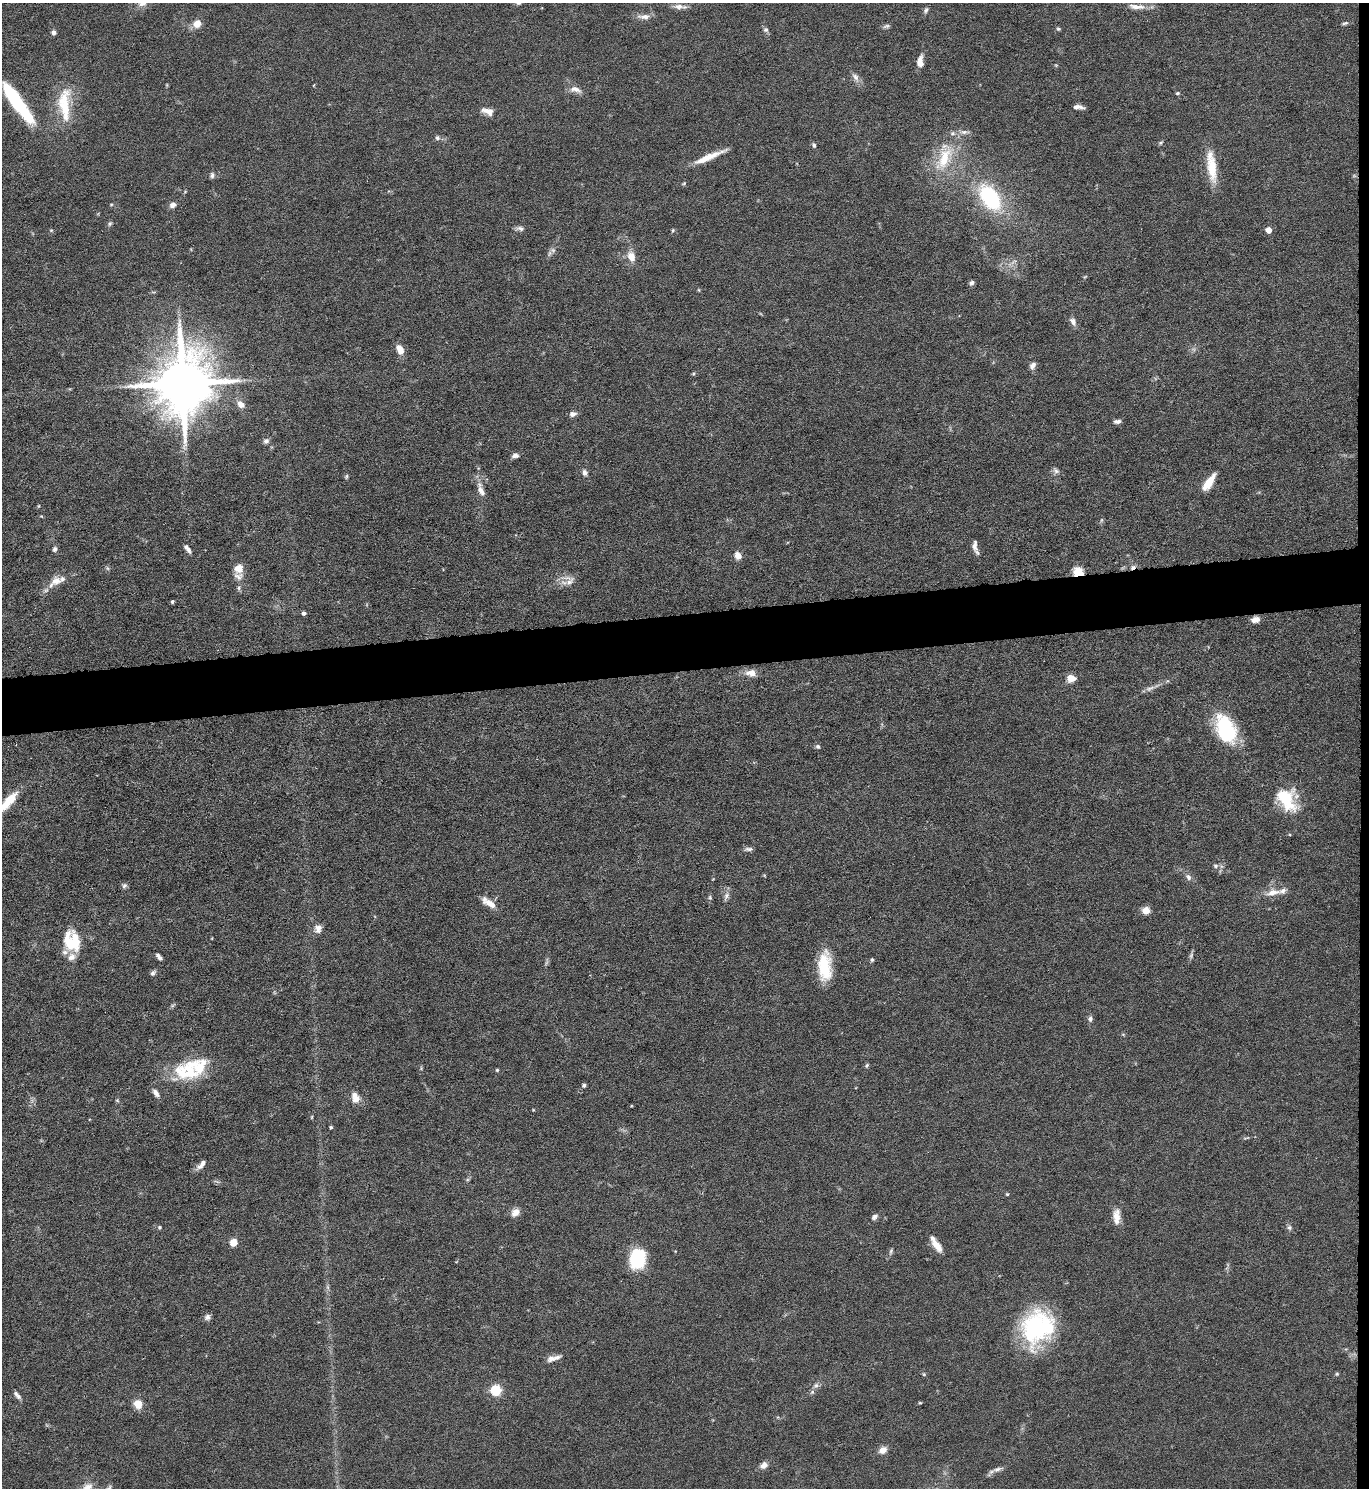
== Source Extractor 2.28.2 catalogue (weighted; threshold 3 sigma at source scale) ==
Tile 6 of 3 x 3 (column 3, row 2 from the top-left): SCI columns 2867-4233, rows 1487-2972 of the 4445 x 4458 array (HDU 1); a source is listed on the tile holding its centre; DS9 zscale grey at full resolution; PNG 1371 x 1490 px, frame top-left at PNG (2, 3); no overlay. Shown black and unused: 4% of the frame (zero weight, under 5 of 9 exposures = <1% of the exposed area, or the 3 px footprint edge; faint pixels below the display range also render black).
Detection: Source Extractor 2.28.2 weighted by HDU 2 'WHT'; one run over the whole footprint, this tile lists its part. Background 0.0813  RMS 0.0041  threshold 0.0169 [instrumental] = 3 sigma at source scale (4.09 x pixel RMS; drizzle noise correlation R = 1.36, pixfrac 0.8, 0.05/0.05 arcsec/px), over >= 5 px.
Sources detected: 147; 2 too faint to see at this stretch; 1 cosmic-ray / hot-pixel residue — not listed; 10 inside a brighter listed object's ellipse — not listed separately; the other 134 listed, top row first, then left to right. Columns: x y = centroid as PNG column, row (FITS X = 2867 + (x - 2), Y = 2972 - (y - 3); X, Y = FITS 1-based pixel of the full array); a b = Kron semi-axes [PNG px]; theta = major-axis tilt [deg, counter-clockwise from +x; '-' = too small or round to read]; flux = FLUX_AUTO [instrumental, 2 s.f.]
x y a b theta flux
143 3 16 8 32 3.2
518 3 7 6 - 0.93
679 6 13 7 1 2.3
1137 7 25 7 -4 3.6
926 10 8 5 57 1
644 16 17 6 1 2.6
197 23 11 10 - 3.4
1345 23 9 4 18 0.72
886 26 10 5 10 0.92
1058 29 6 4 -20 0.54
766 30 7 6 - 0.97
53 33 5 5 - 1.4
920 61 14 7 85 3.1
855 77 12 7 -52 1.9
314 85 4 3 - 0.31
575 89 17 8 -15 2.7
1177 93 5 4 - 0.52
17 103 50 11 -54 31
65 104 49 15 -89 16
1078 107 10 4 -5 1.7
487 111 16 8 -18 3.1
437 138 6 6 - 0.99
1160 143 7 4 31 0.58
814 145 6 5 - 0.77
709 157 35 6 23 7.1
944 157 47 20 72 19
1212 166 39 10 -82 11
212 175 7 6 - 0.97
684 183 5 4 - 0.45
990 197 22 13 -55 42
173 205 8 7 - 1.6
110 224 7 6 - 0.7
520 228 12 6 -6 1.3
51 230 5 4 - 0.45
673 230 5 4 - 0.48
1268 230 6 5 - 2.9
553 250 8 6 -21 1.1
631 256 12 9 -70 4.1
1013 262 10 5 35 1.3
971 283 6 5 - 1.2
699 290 5 3 - 0.35
1073 321 11 7 -60 1.9
400 349 12 7 -60 3.8
1033 365 8 6 56 1.9
693 373 6 3 45 0.45
183 383 18 15 84 2800
241 404 11 8 -38 2.7
573 414 8 6 8 1.6
1117 421 8 5 4 1.3
266 441 8 7 - 1.2
515 455 8 6 12 1.4
1056 471 9 7 -37 1.3
585 473 9 6 -77 1.4
346 476 7 5 69 0.57
1208 483 20 7 55 7.5
481 491 16 8 -65 2.8
38 506 5 3 - 0.35
41 516 5 3 - 0.38
1101 520 6 4 88 0.57
975 546 14 6 -87 2.2
55 549 7 5 67 1
187 549 11 4 -54 1.7
738 556 9 8 - 2.5
107 568 6 4 -71 0.6
239 568 10 9 - 3.9
1078 572 11 10 - 5.4
55 581 24 11 38 5.2
570 581 16 8 49 2.7
239 588 6 4 90 0.76
172 602 5 4 - 0.53
304 613 5 4 - 1
1255 620 10 7 14 2.5
751 673 12 7 -1 3.8
1071 678 9 7 -5 4.2
1150 688 15 5 24 1.8
1226 729 33 19 -67 27
818 746 6 6 - 0.89
1287 799 28 20 -55 17
8 802 30 9 48 8.8
748 849 12 5 2 1.2
1216 866 7 5 -13 0.92
1188 877 9 7 -61 1.5
713 879 3 3 - 0.28
124 886 7 6 - 0.94
1273 892 21 9 9 4.4
726 896 12 6 64 1.5
710 897 7 5 -71 0.66
489 903 18 7 -33 4.6
1146 910 7 7 - 4
318 929 11 9 78 2.4
72 941 24 19 -72 15
1191 955 9 5 64 0.89
159 957 8 4 -50 1.5
872 960 5 5 - 0.64
825 966 33 14 -88 15
153 973 7 6 - 1.1
1090 1019 8 6 -89 1.1
1123 1034 6 4 -19 0.43
867 1065 7 4 71 0.6
421 1068 5 4 - 0.41
190 1070 32 26 84 17
497 1070 4 4 - 0.47
584 1085 5 5 - 0.74
156 1093 12 6 -55 1.9
355 1098 14 9 -72 3.5
117 1100 6 3 -20 0.45
533 1110 4 3 - 0.31
312 1117 5 3 - 0.34
331 1127 4 3 - 0.5
1246 1138 11 3 10 0.7
201 1165 15 6 46 2.2
1007 1194 4 4 - 0.44
515 1212 12 9 43 2.7
874 1217 9 6 41 1.2
1116 1217 21 9 90 4.1
159 1227 5 5 - 0.57
1289 1227 7 6 - 1
233 1242 7 7 - 4.2
936 1244 21 7 -57 4.2
891 1251 10 4 75 0.82
637 1259 15 11 77 30
207 1317 8 7 - 1.4
1037 1327 38 32 56 48
552 1358 13 8 23 2.3
924 1374 5 4 - 0.42
1337 1374 6 4 21 0.53
816 1385 8 7 - 1.3
496 1390 5 5 - 33
16 1394 10 6 -32 1.3
920 1403 5 3 - 0.38
138 1404 8 7 - 5.8
883 1450 9 7 27 2.9
764 1465 10 8 37 2.1
997 1469 15 6 14 1.9
Overlapping masked pixels (flux is a lower limit): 2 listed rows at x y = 1078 572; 1255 620
Isophote crosses this tile's border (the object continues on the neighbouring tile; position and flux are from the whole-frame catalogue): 3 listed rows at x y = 143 3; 518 3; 8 802